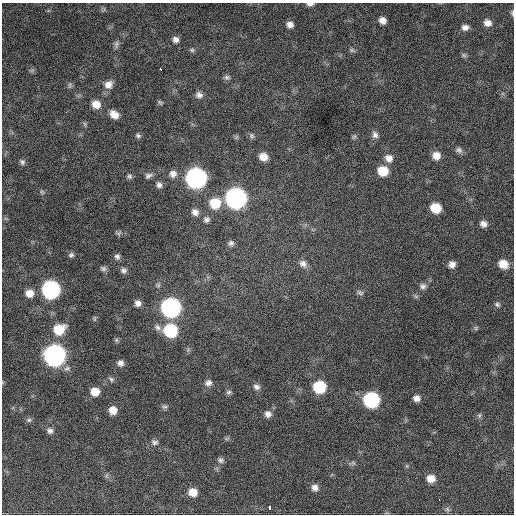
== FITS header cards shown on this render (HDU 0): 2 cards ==
NAXIS1  =                  512 / Axis length
NAXIS2  =                  512 / Axis length

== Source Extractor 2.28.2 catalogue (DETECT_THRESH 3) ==
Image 512 x 512 px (HDU 0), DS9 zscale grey, 1 PNG px = 1 image px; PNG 516 x 516 px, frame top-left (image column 1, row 512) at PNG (2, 3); no overlay
Background 828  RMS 23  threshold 68.7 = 3 sigma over >= 5 px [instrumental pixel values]
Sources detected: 92; all 92 listed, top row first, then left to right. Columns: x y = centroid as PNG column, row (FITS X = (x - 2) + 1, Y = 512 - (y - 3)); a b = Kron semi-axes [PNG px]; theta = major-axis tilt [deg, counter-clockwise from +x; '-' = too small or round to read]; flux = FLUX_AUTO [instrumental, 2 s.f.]
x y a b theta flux
310 4 8 4 3 5600
512 13 7 4 -86 2700
383 20 6 6 - 9200
487 23 8 7 - 9200
290 25 7 6 - 8200
465 27 8 6 11 7000
175 39 8 7 - 6700
116 44 9 6 76 4400
192 50 7 5 -88 2900
352 50 8 5 -29 3000
464 55 7 5 -45 2800
160 69 3 3 - 4200
227 77 8 6 -5 4000
70 85 7 5 61 2900
108 85 11 10 - 12000
199 95 9 8 - 6800
160 102 7 5 -51 2600
96 104 9 8 - 16000
114 114 10 7 -38 15000
85 124 7 4 -71 2300
375 135 9 7 -64 6400
138 136 7 6 - 3400
252 136 8 7 - 3800
354 136 8 5 53 2600
236 137 7 4 71 2400
459 150 9 8 - 5200
436 156 9 9 - 14000
263 157 9 7 -13 15000
389 158 11 9 -39 11000
22 162 8 6 -74 4000
383 171 9 9 - 34000
173 174 9 9 - 8800
129 176 7 6 - 3500
148 176 10 7 18 5200
196 178 10 10 - 740000
159 185 8 7 - 5500
42 192 7 4 -45 2400
236 198 10 10 - 770000
215 203 11 10 - 41000
436 208 8 8 - 36000
195 212 9 8 - 8100
206 220 8 8 - 4900
483 224 8 7 - 8000
118 233 8 5 24 3400
231 243 7 7 - 4500
71 255 7 6 - 3600
117 256 7 6 - 4800
303 264 11 9 -41 8900
452 264 7 7 - 8800
503 264 9 8 - 22000
103 268 8 7 - 4100
124 270 7 7 - 5200
423 286 9 8 - 5900
51 289 10 9 - 400000
29 293 8 8 - 15000
360 293 8 6 -17 3800
138 303 8 7 - 7700
497 304 7 6 - 3400
171 308 10 10 - 610000
157 327 10 8 -40 6500
476 328 7 4 -88 2200
59 329 11 9 27 39000
170 331 10 9 - 110000
116 340 6 5 - 2700
54 355 10 10 - 920000
120 363 8 7 - 6400
67 368 10 6 9 5300
111 379 7 6 - 3400
208 383 10 8 22 7500
257 387 9 7 -26 6100
319 387 9 8 - 81000
95 392 8 7 - 19000
229 392 8 5 2 3500
417 398 7 6 - 7700
371 400 9 9 - 230000
165 407 8 6 0 3500
113 410 8 7 - 15000
268 414 9 8 - 7900
479 415 7 5 83 3200
29 420 7 6 - 3300
50 431 8 7 - 5300
227 438 7 4 19 2500
155 442 10 7 -10 5200
221 460 8 6 -30 4300
353 462 7 4 -20 2500
407 466 6 4 -72 1800
431 478 9 8 - 15000
315 488 8 7 - 8200
193 492 9 8 - 17000
439 499 3 2 - 2500
269 507 4 3 - 27000
447 509 7 5 -47 3200
At the frame edge (FLAGS 8, measured only in part): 2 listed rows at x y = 310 4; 512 13